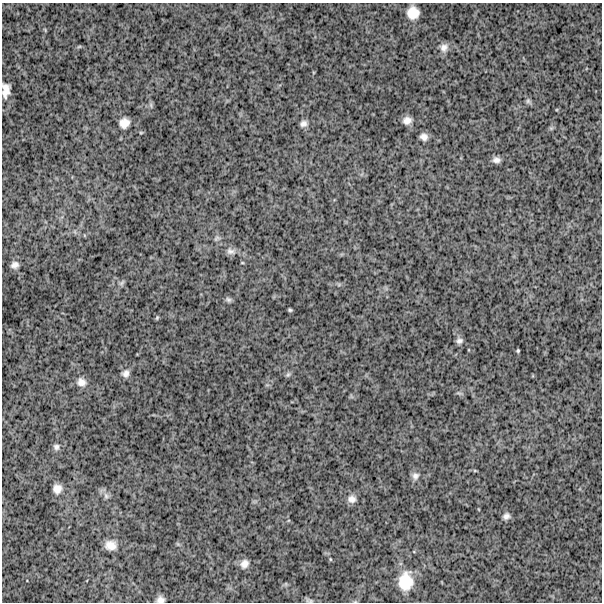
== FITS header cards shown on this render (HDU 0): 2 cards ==
NAXIS1  =                  600
NAXIS2  =                  600

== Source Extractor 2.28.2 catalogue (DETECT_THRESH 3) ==
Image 600 x 600 px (HDU 0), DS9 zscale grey, 1 PNG px = 1 image px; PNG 604 x 604 px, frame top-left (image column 1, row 600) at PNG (2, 3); no overlay
Background 1750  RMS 240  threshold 735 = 3 sigma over >= 5 px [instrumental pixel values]
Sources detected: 35; all 35 listed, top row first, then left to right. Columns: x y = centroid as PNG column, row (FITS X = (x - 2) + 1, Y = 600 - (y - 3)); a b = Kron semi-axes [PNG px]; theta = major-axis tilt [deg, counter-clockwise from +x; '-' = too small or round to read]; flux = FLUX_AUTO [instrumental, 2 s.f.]
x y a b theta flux
413 13 11 10 - 250000
79 47 6 4 19 19000
444 48 11 10 - 96000
6 90 15 8 89 150000
528 101 8 6 90 37000
151 105 7 4 -72 29000
407 120 10 8 18 110000
124 123 13 12 - 150000
303 123 9 8 - 70000
424 137 8 7 - 86000
496 160 9 7 -8 73000
217 238 9 6 32 38000
231 251 13 9 -14 85000
15 265 8 6 15 74000
122 283 10 5 43 39000
228 300 9 6 -38 39000
290 310 4 3 - 21000
157 318 5 4 - 19000
459 341 8 7 - 56000
518 351 3 3 - 18000
126 373 10 9 - 83000
288 375 7 5 68 31000
81 382 12 11 - 120000
56 447 8 7 - 53000
415 476 10 10 - 76000
57 489 9 9 - 130000
106 496 9 6 -74 62000
352 499 11 10 - 99000
506 516 8 7 - 63000
111 545 12 10 -7 160000
330 559 5 3 - 14000
244 564 10 9 - 99000
406 581 20 15 86 450000
160 600 7 6 - 76000
309 600 12 4 -9 38000
At the frame edge (FLAGS 8, measured only in part): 2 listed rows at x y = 6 90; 160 600